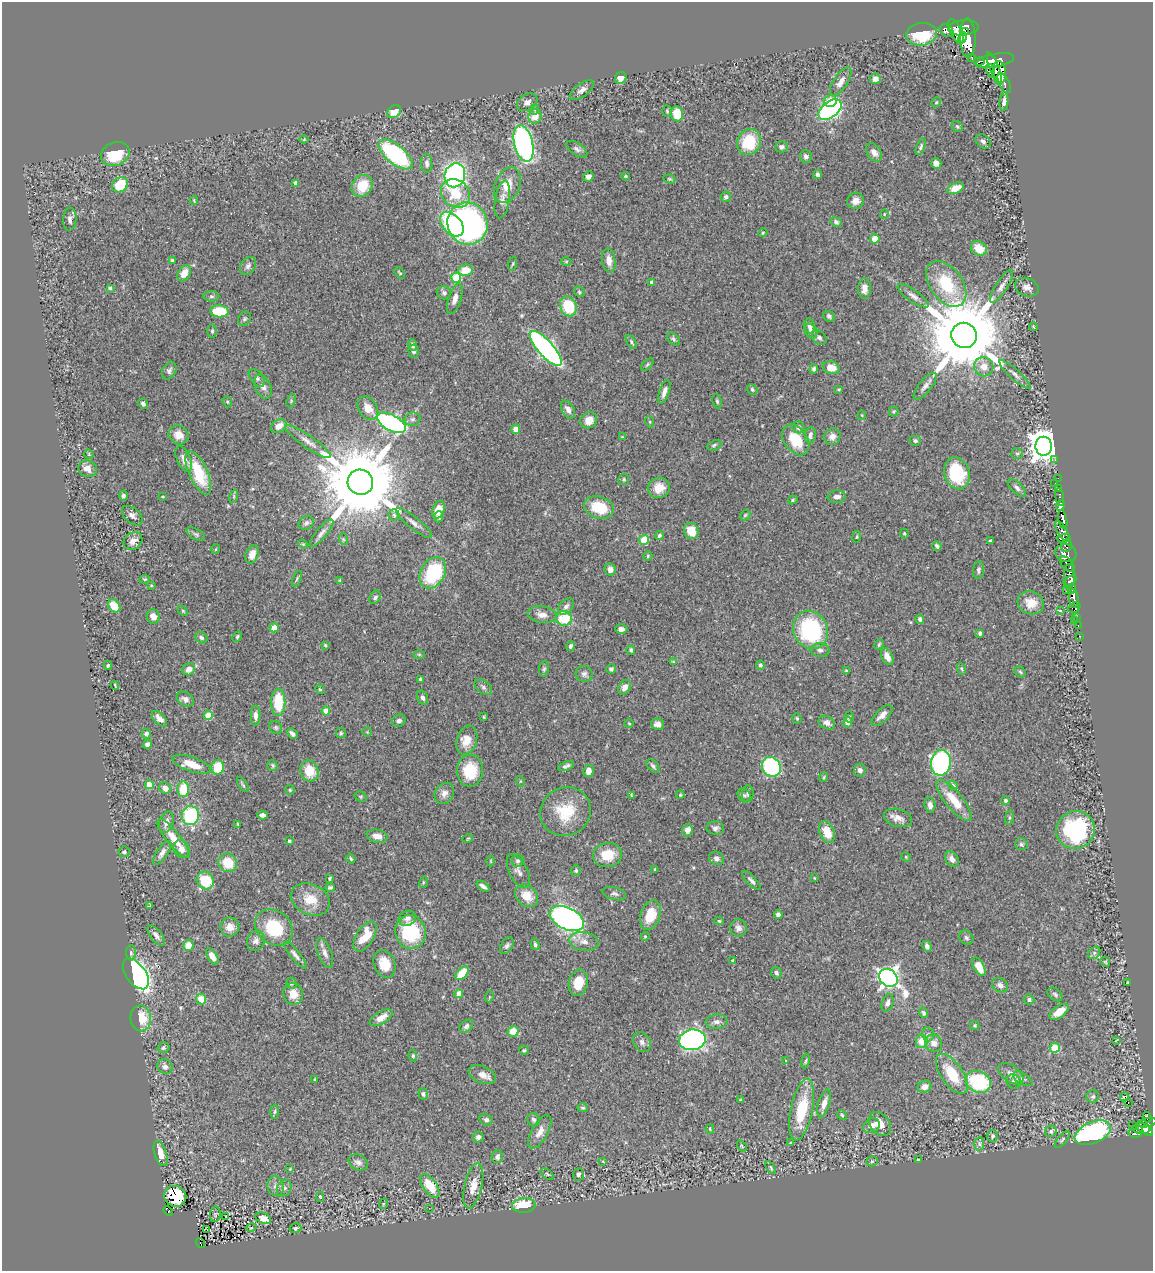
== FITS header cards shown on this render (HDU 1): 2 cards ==
NAXIS1  =                 1151
NAXIS2  =                 1269

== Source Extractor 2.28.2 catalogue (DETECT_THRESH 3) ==
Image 1151 x 1269 px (HDU 1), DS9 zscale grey, 1 PNG px = 1 image px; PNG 1155 x 1273 px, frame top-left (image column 1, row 1269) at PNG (2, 2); each listed source drawn as its Kron ellipse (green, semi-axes under 4 px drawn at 4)
Background 0.638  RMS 0.029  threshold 0.086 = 3 sigma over >= 5 px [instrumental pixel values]
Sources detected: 462; all 462 listed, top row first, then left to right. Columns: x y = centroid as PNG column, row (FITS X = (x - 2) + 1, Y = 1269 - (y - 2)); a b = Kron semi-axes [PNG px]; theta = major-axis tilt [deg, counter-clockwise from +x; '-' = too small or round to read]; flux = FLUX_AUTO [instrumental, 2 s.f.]
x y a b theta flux
963 28 15 7 5 820
947 31 7 5 -34 180
956 31 13 5 -65 390
966 32 2 2 - 68
922 34 15 11 8 80
962 38 5 3 - 200
968 38 20 8 -87 1200
972 57 3 3 - 27
979 61 5 3 - 32
995 61 19 6 11 910
994 69 17 4 -70 540
990 71 7 4 -75 85
1000 72 11 6 -80 4.1
621 78 6 5 - 13
875 79 5 5 - 7.4
841 82 17 7 57 12
1004 83 11 5 -63 110
582 90 14 6 36 9.7
830 101 6 5 - 34
527 102 11 8 32 9.3
936 102 5 4 - 2.3
1004 102 9 4 84 7.6
534 110 5 3 - 2.7
830 110 13 8 38 460
667 111 6 4 -85 2.6
394 112 7 6 - 27
677 114 7 6 - 43
535 116 7 6 - 22
957 127 6 5 - 2.9
304 139 4 4 - 1.7
983 141 8 6 -39 6.1
749 142 13 11 67 73
523 143 18 9 -76 480
782 147 6 5 - 5.7
921 147 9 4 68 3.8
577 149 12 6 -34 6.6
874 152 10 6 -55 13
115 154 15 11 22 74
396 154 20 9 -39 230
806 157 6 6 - 5.5
427 163 9 5 -87 6.6
936 163 5 5 - 13
455 175 12 10 72 490
818 175 4 4 - 6
588 176 5 5 - 7.5
625 176 4 3 - 2.3
669 179 6 4 -19 2.5
295 183 4 4 - 12
120 185 8 7 - 57
507 185 19 12 67 30
362 186 11 10 - 52
956 188 8 5 24 25
455 193 16 13 -42 60
726 197 5 5 - 4.2
502 199 19 7 80 12
194 201 4 3 - 1.9
856 201 8 8 - 12
884 214 5 4 - 1.8
70 219 11 6 86 9.1
836 222 5 5 - 4.3
468 223 21 20 - 850
452 224 14 9 -48 130
763 233 4 4 - 1.9
875 239 4 4 - 40
979 248 8 7 - 37
172 260 3 3 - 2.3
566 261 5 3 - 2
609 261 12 7 -83 17
513 264 7 3 71 2.4
248 266 10 7 55 7.3
465 270 7 5 10 32
184 273 9 6 60 26
400 273 6 3 -48 2.3
456 278 5 5 - 97
652 282 4 4 - 6.2
946 284 26 16 -54 99
1001 286 19 6 58 11
1027 287 12 9 -21 12
110 288 3 3 - 2.9
864 288 10 6 89 14
579 292 6 4 -48 2.6
444 293 7 6 - 5.7
211 296 8 5 -6 4.3
913 296 18 6 -35 11
455 299 16 6 71 13
568 306 10 8 -66 73
220 311 9 6 -5 81
829 316 6 5 - 4.2
244 319 7 6 - 3.4
810 326 8 5 -74 7.6
1034 327 4 2 - 1.5
212 331 6 4 89 3
811 331 8 6 -53 7
964 335 13 12 - 30000
819 338 8 6 -41 5.6
673 339 8 4 -46 4.2
631 342 8 4 -58 3.6
413 345 6 4 -86 7.1
546 348 22 8 -48 700
413 351 6 5 - 5.5
647 365 7 4 45 2.7
984 367 10 9 - 20
831 368 8 6 -15 24
814 369 5 4 - 4.7
169 371 9 6 62 6.2
1015 374 20 5 -42 9.3
257 378 10 6 -50 6.5
925 386 16 6 50 11
263 387 12 8 -66 11
752 389 5 4 - 3.9
839 389 4 3 - 1.7
664 392 12 5 71 12
291 401 7 4 66 2.6
717 401 7 4 -79 3.1
227 402 6 4 -69 2.5
143 404 5 4 - 5.7
368 408 13 9 -56 22
568 409 10 6 -60 10
894 412 5 5 - 2.4
862 415 5 3 - 1.6
413 419 8 7 - 6
589 420 9 8 - 21
650 422 6 3 -72 2.5
391 423 16 8 -27 400
279 426 8 6 31 19
798 427 6 6 - 7.2
516 429 5 4 - 15
179 435 10 9 - 21
810 435 8 5 82 6.6
832 436 8 8 - 14
623 437 4 3 - 2.1
796 440 17 11 -54 59
915 441 6 5 - 3.9
308 442 27 6 -35 17
714 445 8 4 24 3.4
1044 446 9 8 - 3200
89 454 5 4 - 2
1017 454 6 5 - 3.6
184 459 13 6 -66 13
1055 460 3 2 - 4.7
87 469 9 8 - 16
198 473 23 9 -66 80
957 473 16 12 -72 110
1058 478 2 2 - 5.2
624 479 5 5 - 3.4
360 482 13 12 - 34000
1055 483 2 2 - 4.4
659 488 11 10 - 31
1017 488 11 5 -44 7.1
1058 488 3 3 - 8
123 496 5 4 - 4.5
234 496 6 4 72 3
163 497 4 2 - 1.9
837 497 9 6 3 10
1060 497 9 3 -81 26
793 500 5 4 - 2.4
1060 505 5 4 - 21
599 507 15 11 -17 64
438 510 9 6 69 25
394 515 5 5 - 3.2
745 515 6 4 45 2.8
132 516 12 7 -41 9.6
439 517 5 4 - 3.8
1063 519 9 4 -78 260
306 523 8 6 30 5.8
414 523 23 6 -39 12
691 531 8 7 - 33
1062 531 11 4 -61 100
321 533 17 5 50 9.4
904 533 5 4 - 2.3
196 534 10 5 -31 5.1
659 535 4 4 - 5.4
857 537 6 3 81 1.9
1064 538 7 4 4 79
343 539 6 4 -72 2.7
644 540 5 5 - 71
133 541 10 8 38 15
990 541 4 3 - 2.6
303 544 5 3 - 1.7
1066 545 7 5 72 62
937 546 5 3 - 3.8
216 549 5 3 - 1.5
1066 553 10 8 -22 130
252 554 9 6 70 16
648 556 5 4 - 2.1
1067 564 9 5 -45 120
610 569 6 5 - 10
979 570 8 5 85 4.7
433 573 17 12 61 150
1070 575 11 5 -88 350
145 579 5 3 - 2.2
297 579 8 3 68 2.6
340 580 4 4 - 1.9
1070 581 7 3 29 130
151 585 3 3 - 1.8
1072 589 5 4 - 78
1067 591 3 2 - 1.8
375 597 7 5 53 5.1
1074 598 9 4 -83 330
1031 603 13 11 -18 28
114 606 7 5 -53 31
566 606 10 6 46 6.6
1074 608 6 5 - 16
183 611 6 3 -45 2.3
1060 611 4 3 - 1.8
542 615 14 8 -9 15
153 616 7 6 - 12
1076 617 3 3 - 31
564 618 8 7 - 73
920 619 5 4 - 4.3
1075 621 3 3 - 4
1078 625 3 2 - 9.9
274 628 5 4 - 26
621 629 6 5 - 7.2
810 630 19 17 -65 200
980 633 4 4 - 4.2
1080 636 3 2 - 8.9
237 637 5 4 - 3.2
201 638 6 5 - 4.8
879 644 6 3 63 2.6
325 645 3 3 - 2.2
570 646 5 4 - 4.6
631 650 4 4 - 4.9
820 650 9 7 -5 7.5
419 654 6 4 -1 2.6
887 657 9 5 -63 15
673 662 4 3 - 2
108 665 4 3 - 2.8
760 665 4 4 - 4.9
189 669 6 5 - 15
544 669 7 5 80 3.2
611 669 5 4 - 4.7
961 669 6 4 -70 2.4
846 671 3 2 - 2.1
1020 672 6 5 - 3.1
584 674 9 7 -34 7.7
420 679 3 3 - 2.6
115 685 4 2 - 1.8
483 687 10 6 -39 5.2
624 687 8 5 60 12
320 689 5 4 - 2.3
423 698 7 5 -65 5.9
185 699 9 6 -31 8.5
278 702 13 7 89 71
326 711 4 4 - 33
208 715 4 4 - 48
882 715 13 6 43 14
256 716 10 5 89 9.4
484 717 4 3 - 1.8
849 717 5 4 - 2.8
797 718 5 4 - 2.4
159 719 9 5 -46 13
399 721 7 6 - 7.1
848 722 5 4 - 15
629 723 5 3 - 1.6
827 723 9 6 -29 9.3
657 724 7 5 -11 9.8
276 728 7 6 - 3.6
367 732 5 5 - 2.2
341 733 5 5 - 2.7
146 734 5 4 - 5.7
292 734 6 4 -46 7.3
467 740 15 10 73 27
147 744 4 4 - 7.2
941 763 13 10 81 410
192 764 20 7 -19 33
272 765 5 5 - 3.2
566 766 8 4 20 5.7
653 766 8 5 -46 5.3
218 767 7 6 - 53
771 767 10 9 - 240
860 770 6 6 - 7.5
309 771 10 9 - 42
470 771 16 13 89 71
588 771 6 5 - 13
824 777 5 3 - 1.9
520 781 5 3 - 1.7
243 784 8 2 -58 2.9
149 785 4 4 - 40
953 785 5 4 - 3.4
165 788 6 5 - 14
183 789 8 6 89 56
290 790 5 4 - 2.7
444 793 11 9 59 12
748 794 8 5 86 5.1
631 795 4 3 - 1.5
680 795 4 4 - 2.1
744 795 7 6 - 4
361 797 6 5 - 2.5
954 800 25 8 -50 46
1005 801 4 4 - 3.3
930 805 7 5 -84 11
566 812 26 24 34 76
262 815 5 4 - 8.4
190 816 9 8 - 150
1009 817 7 4 82 2.7
898 818 14 8 -16 15
166 822 11 7 72 12
238 824 3 2 - 1.7
715 828 9 6 2 7.1
687 830 6 5 - 13
1076 830 19 19 - 210
827 832 11 7 -69 33
377 836 10 6 -14 15
174 838 24 7 -52 35
468 838 5 3 - 1.8
289 841 4 4 - 3
1021 844 6 6 - 3.9
182 849 9 7 -66 11
124 852 5 5 - 3.1
162 853 14 5 57 9.9
607 855 15 12 6 48
906 857 5 4 - 2.1
716 858 7 6 - 8.6
351 859 5 4 - 2.9
952 859 8 6 -56 11
491 861 5 3 - 1.6
518 861 6 6 - 5.1
228 863 9 9 - 45
655 869 4 3 - 2
576 870 5 5 - 3.4
518 871 18 9 -63 11
330 878 3 3 - 2.8
814 878 4 3 - 1.4
205 880 9 8 - 64
751 881 12 4 -46 6.2
423 882 6 3 71 2.2
483 886 7 4 -36 7.1
330 887 5 4 - 4
614 894 12 6 -13 6.4
527 896 12 10 -43 33
310 899 20 15 -26 39
149 905 4 2 - 1.5
778 914 4 4 - 7.1
650 915 15 9 70 44
407 918 9 7 27 8.7
567 919 18 11 -26 610
719 921 4 4 - 2.5
230 927 9 9 - 17
274 927 20 16 -38 88
738 928 9 8 - 8.7
411 932 17 15 -74 130
156 935 12 5 -53 8.8
365 936 17 8 58 41
645 936 4 4 - 1.9
966 938 7 6 - 4.8
256 941 10 8 70 9.2
584 941 15 9 -10 17
535 944 6 3 -81 3.7
188 945 5 5 - 22
507 946 9 6 58 4.9
927 946 6 4 -67 6.5
131 953 7 5 -89 4.8
325 953 16 6 -69 10
1094 953 7 5 47 4.7
295 955 17 5 -50 8
212 956 9 5 -58 19
733 961 3 3 - 5.2
1105 962 5 4 - 2.2
385 964 14 10 -70 38
979 967 10 5 -62 32
462 973 8 5 47 43
776 973 6 5 - 4.1
136 974 17 10 -54 740
888 978 10 8 -42 1100
1127 982 3 2 - 1.5
291 983 5 5 - 4.1
578 983 13 9 77 42
1000 985 8 6 -32 7.4
293 994 11 10 - 22
459 994 4 4 - 24
1055 994 8 5 -39 4.4
489 997 5 3 - 1.6
201 999 5 5 - 30
1029 1000 5 5 - 5
888 1003 9 5 70 8.6
1059 1012 11 6 35 30
923 1013 5 4 - 4.9
141 1018 13 10 -82 43
381 1018 13 6 30 19
717 1022 11 7 7 8.6
975 1025 5 4 - 2.4
466 1026 7 5 39 5.8
513 1031 5 5 - 32
928 1034 7 5 -75 4.8
692 1040 13 10 10 760
1116 1040 3 2 - 1
922 1041 6 6 - 29
642 1042 11 8 -57 9.3
934 1043 9 8 - 13
163 1048 6 5 - 4.1
1055 1048 5 5 - 68
524 1050 5 4 - 2.7
413 1056 6 4 -81 3.2
786 1060 4 2 - 1.3
806 1061 7 3 79 2.4
165 1067 8 7 - 9.6
952 1074 23 11 -55 60
1011 1074 14 8 -36 12
482 1075 14 8 -22 15
314 1079 3 2 - 1.6
1023 1079 11 5 -31 6.4
1013 1081 7 7 - 5.2
978 1082 13 10 -26 140
924 1087 7 6 - 12
423 1094 6 4 -67 4.9
1093 1097 6 6 - 5.1
1124 1097 4 3 - 48
741 1100 4 3 - 2.5
1128 1102 3 2 - 7300
824 1103 14 5 74 17
583 1108 5 4 - 3
802 1110 31 11 78 89
275 1111 7 4 82 2.9
842 1115 5 4 - 2.5
1147 1117 5 3 - 7
486 1120 6 5 - 5
534 1120 7 6 - 5.3
1147 1123 10 3 13 53
880 1124 13 9 -53 21
1132 1125 2 2 - 17
872 1126 9 7 31 15
710 1129 5 4 - 2.7
1142 1129 8 5 -2 170
1148 1130 6 4 -46 100
1051 1131 6 5 - 4.5
540 1132 18 8 61 17
1093 1133 19 10 23 380
1135 1133 7 3 -7 12
992 1136 6 5 - 3.7
478 1137 5 5 - 6.6
1062 1140 10 4 48 4.5
790 1143 4 3 - 2
979 1144 7 5 80 4.2
742 1146 6 3 -54 2.3
160 1154 13 6 -72 25
497 1157 6 5 - 6.9
918 1159 3 2 - 1.2
603 1161 4 3 - 1.7
872 1161 5 5 - 3
358 1162 10 7 -26 8.8
771 1167 7 3 -55 3
290 1169 4 4 - 1.6
547 1174 8 4 -37 2.9
578 1175 6 5 - 6.7
276 1186 10 8 -78 9.6
430 1186 13 6 -55 46
473 1186 23 8 77 27
284 1188 9 7 58 6.7
175 1196 11 10 - 90
320 1197 5 4 - 2.3
383 1204 5 3 - 2.1
524 1205 12 7 4 63
429 1208 3 2 - 1.6
168 1211 5 3 - 10
215 1214 8 5 83 3.4
226 1217 4 3 - 20
263 1218 8 5 -24 15
251 1228 5 3 - 1.9
295 1228 6 4 16 3.6
207 1229 3 2 - 1.8
200 1243 5 2 - 3.8